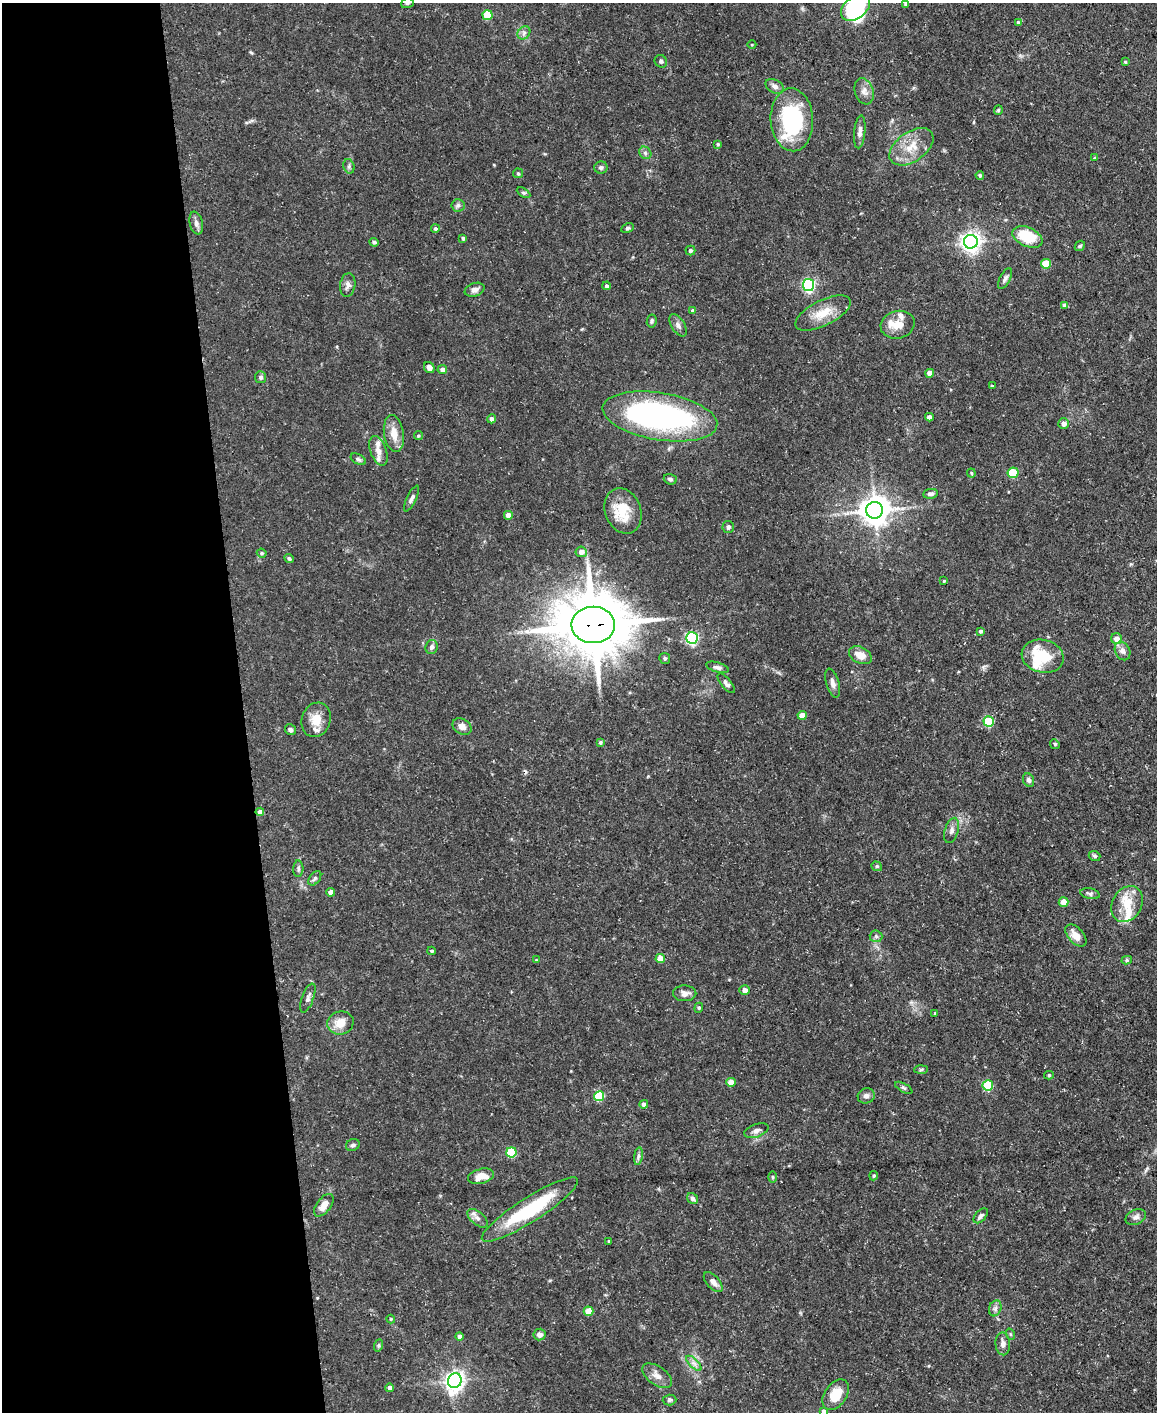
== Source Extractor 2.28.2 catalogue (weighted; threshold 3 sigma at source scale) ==
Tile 5 of 4 x 3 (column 1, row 2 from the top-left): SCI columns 1-1155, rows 1537-2946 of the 4620 x 4591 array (HDU 1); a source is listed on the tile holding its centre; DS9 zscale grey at full resolution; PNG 1159 x 1414 px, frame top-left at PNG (2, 3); each listed source drawn as its Kron ellipse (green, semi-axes under 4 px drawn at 4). Shown black and unused: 21% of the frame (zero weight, under 3 of 5 exposures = <1% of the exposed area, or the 3 px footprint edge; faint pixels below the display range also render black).
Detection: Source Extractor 2.28.2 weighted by HDU 2 'WHT'; one run over the whole footprint, this tile lists its part. Background 0.0587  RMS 0.004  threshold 0.0182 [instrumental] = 3 sigma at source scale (4.5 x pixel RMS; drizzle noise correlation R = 1.50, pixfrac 1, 0.05/0.05 arcsec/px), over >= 5 px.
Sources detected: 161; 2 inside a brighter object's white glare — neither listed nor drawn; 8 inside a brighter listed object's ellipse — not listed separately; the other 151 listed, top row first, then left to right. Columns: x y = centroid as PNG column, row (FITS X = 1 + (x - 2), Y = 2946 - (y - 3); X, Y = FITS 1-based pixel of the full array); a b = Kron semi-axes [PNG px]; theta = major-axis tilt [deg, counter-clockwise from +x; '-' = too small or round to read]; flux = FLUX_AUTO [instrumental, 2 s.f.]
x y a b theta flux
407 3 6 5 - 0.6
906 4 4 3 - 0.72
855 8 16 11 36 36
487 15 5 5 - 15
1018 22 4 4 - 0.84
524 33 7 6 - 1.2
752 45 4 3 - 0.34
661 61 6 6 - 0.92
1125 62 3 3 - 0.47
775 86 10 6 -28 1.7
864 91 13 9 -70 2.6
998 110 5 4 - 0.49
792 120 31 21 -87 39
860 132 16 5 84 2
718 144 4 3 - 0.53
911 147 25 14 35 8.3
645 153 7 5 -47 0.96
1095 158 4 3 - 0.66
349 166 7 5 -73 0.9
601 167 6 6 - 0.99
518 173 5 5 - 0.49
980 175 4 4 - 0.67
524 193 7 4 -30 0.73
458 205 6 6 - 0.91
196 223 11 6 -78 1.9
627 228 7 4 26 0.67
435 229 4 4 - 0.82
1027 237 16 9 -24 15
463 238 4 3 - 0.81
374 242 5 4 - 0.96
971 242 7 7 - 220
1080 246 6 4 43 0.58
690 250 5 5 - 0.97
1046 264 5 5 - 11
1005 279 11 5 62 1.2
348 285 12 7 81 1.9
809 285 6 6 - 71
606 286 4 4 - 0.92
475 290 10 6 20 1.8
1065 305 4 4 - 1.9
692 311 4 4 - 0.66
823 313 30 12 27 8.5
652 321 6 5 - 0.75
678 325 12 6 -59 1.7
898 325 17 13 15 5.2
429 368 6 5 - 2
442 370 5 4 - 2.3
930 373 4 4 - 4
261 377 6 5 - 0.93
992 386 4 4 - 0.53
660 416 58 23 -10 110
929 417 4 4 - 2.1
492 419 4 4 - 1.5
1064 424 5 5 - 2.4
394 434 18 10 -81 5.3
418 436 4 4 - 0.49
378 451 15 8 -70 3.5
358 459 8 5 -29 0.93
971 473 4 4 - 0.43
1013 473 5 5 - 15
670 479 6 5 - 0.94
930 494 7 5 7 1.3
412 498 14 4 64 1.3
875 510 8 8 - 590
623 511 23 18 -69 10
508 515 4 4 - 2.8
728 527 6 6 - 1.3
581 552 6 5 - 2.5
262 553 5 4 - 0.54
289 558 5 4 - 0.74
944 581 4 3 - 0.5
593 625 21 18 0 2700
980 631 4 3 - 0.73
692 638 6 6 - 58
1117 639 5 5 - 3.6
432 647 7 6 - 1.4
1122 651 10 7 -63 1.9
860 655 12 8 -26 4.1
1043 656 21 16 -13 19
665 658 5 5 - 0.72
717 667 11 5 -16 1.2
726 683 12 5 -51 1.4
833 683 15 6 -73 2
802 715 4 4 - 5.8
316 720 17 14 72 6
989 721 5 5 - 26
462 727 10 7 -33 2.5
290 730 6 5 - 1.3
600 742 4 4 - 0.64
1055 744 5 4 - 0.57
1029 780 7 5 -66 1.2
260 812 4 4 - 2
952 830 13 6 73 1.9
1095 856 6 5 - 0.84
877 866 5 4 - 0.62
298 869 8 5 88 0.92
315 878 8 5 52 0.88
330 892 4 4 - 2.1
1090 894 10 5 -12 1.1
1064 902 5 4 - 6.2
1127 904 19 14 61 7.7
1076 935 13 7 -48 4.1
876 936 6 6 - 0.83
432 951 4 3 - 0.63
660 958 4 4 - 7.4
536 960 3 3 - 0.29
1127 960 5 4 - 0.64
745 990 5 5 - 2.3
685 993 11 8 0 2
308 998 15 5 70 1.4
699 1008 5 4 - 0.57
935 1013 3 3 - 0.35
340 1023 13 11 15 5.5
921 1069 7 4 2 0.66
1049 1075 5 4 - 0.59
731 1082 5 4 - 4.5
988 1085 5 5 - 26
904 1088 10 3 -29 0.71
599 1096 5 5 - 21
866 1096 8 7 - 1.6
644 1104 4 4 - 1.8
756 1131 12 6 19 1.8
353 1145 7 6 - 1
511 1152 5 5 - 23
638 1156 9 4 82 1
481 1176 13 7 14 5.5
874 1176 5 4 - 0.59
772 1177 5 3 - 0.46
693 1198 6 5 - 1.2
324 1205 13 7 53 3.8
530 1209 56 12 33 30
981 1216 9 5 48 1.2
1136 1217 11 7 25 1.5
478 1218 12 6 -41 2
609 1241 3 3 - 0.5
713 1282 12 6 -48 2.4
995 1308 8 6 69 1.3
589 1311 5 4 - 9.5
391 1319 4 4 - 0.39
540 1334 6 6 - 2
1010 1334 6 3 -71 0.44
459 1336 4 4 - 1.7
1003 1344 11 7 -86 2.1
379 1345 6 4 71 0.63
694 1363 10 3 -45 1.3
657 1376 17 9 -35 3.2
455 1381 7 6 - 200
390 1388 4 4 - 1.6
836 1395 17 11 55 7.6
669 1400 7 5 2 0.85
823 1411 4 4 - 1.2
Overlapping masked pixels (flux is a lower limit): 1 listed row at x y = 593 625
Isophote crosses this tile's border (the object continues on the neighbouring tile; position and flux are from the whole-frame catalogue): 4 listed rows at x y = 407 3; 906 4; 855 8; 823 1411